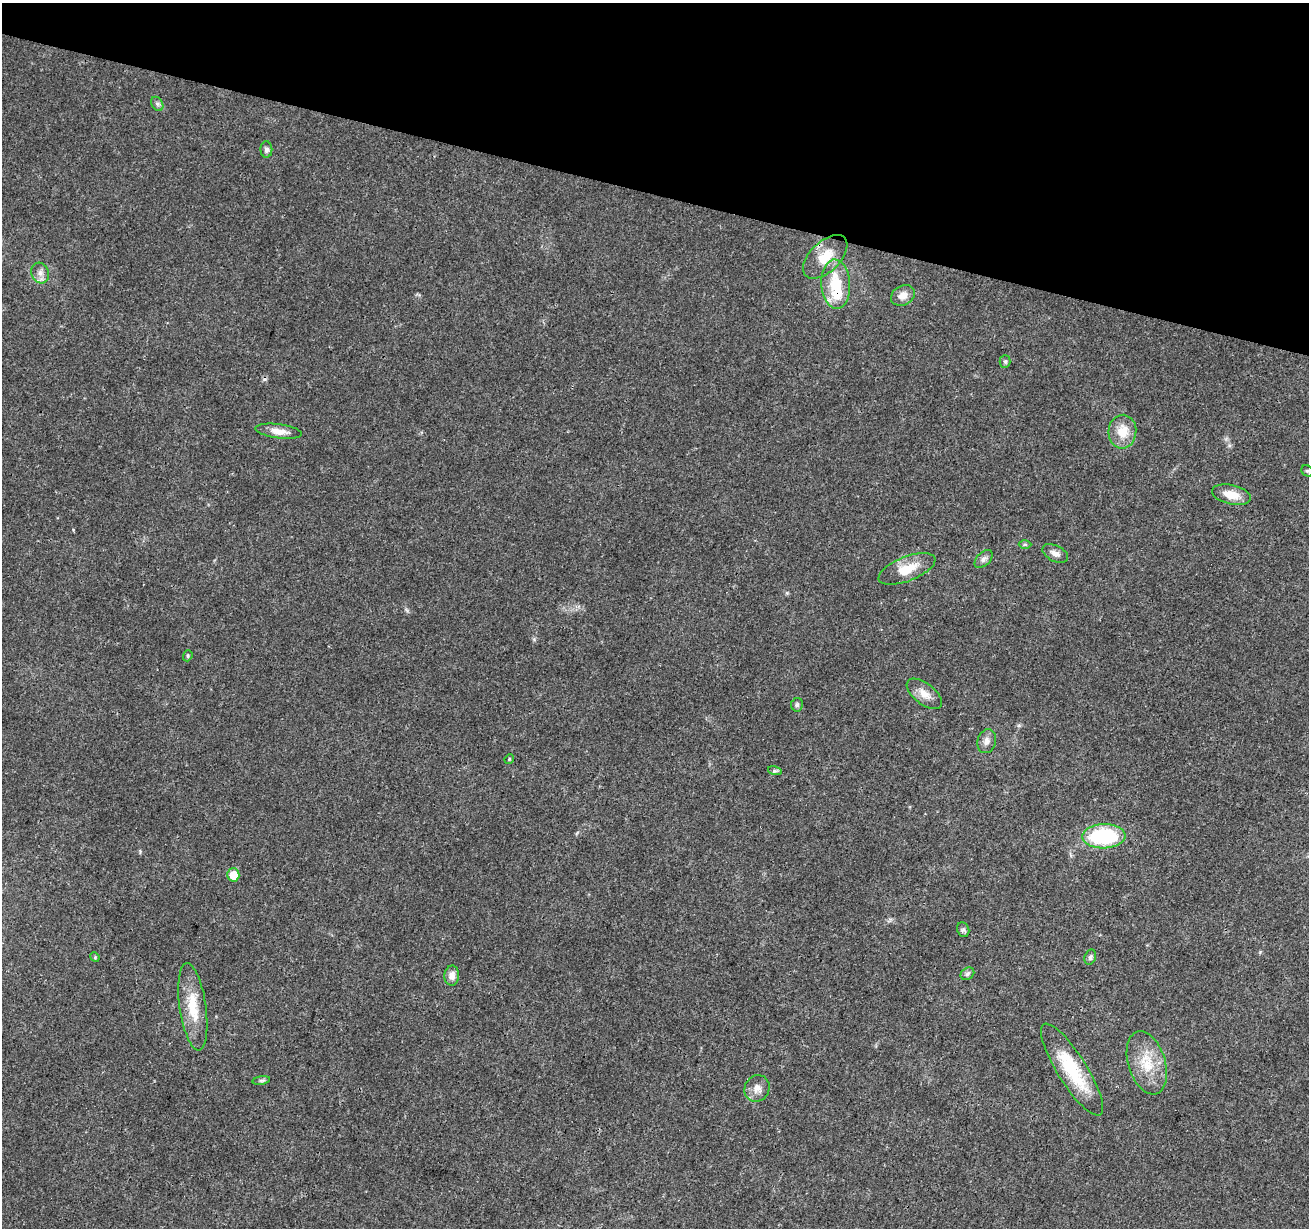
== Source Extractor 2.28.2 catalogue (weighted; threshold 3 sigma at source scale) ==
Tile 2 of 4 x 4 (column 2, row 1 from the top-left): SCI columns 1314-2620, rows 3962-5187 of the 5235 x 5407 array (HDU 1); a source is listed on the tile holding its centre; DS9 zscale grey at full resolution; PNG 1311 x 1230 px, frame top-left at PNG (2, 3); each listed source drawn as its Kron ellipse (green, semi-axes under 4 px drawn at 4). Shown black and unused: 16% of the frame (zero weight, under 3 of 4 exposures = <1% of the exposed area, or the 3 px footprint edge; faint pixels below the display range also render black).
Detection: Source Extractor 2.28.2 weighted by HDU 2 'WHT'; one run over the whole footprint, this tile lists its part. Background 0.0247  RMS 0.0022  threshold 0.0101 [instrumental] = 3 sigma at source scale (4.5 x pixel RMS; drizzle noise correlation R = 1.50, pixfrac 1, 0.0396/0.0396 arcsec/px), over >= 5 px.
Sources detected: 35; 1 cosmic-ray / hot-pixel residue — neither listed nor drawn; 1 inside a brighter listed object's ellipse — not listed separately; the other 33 listed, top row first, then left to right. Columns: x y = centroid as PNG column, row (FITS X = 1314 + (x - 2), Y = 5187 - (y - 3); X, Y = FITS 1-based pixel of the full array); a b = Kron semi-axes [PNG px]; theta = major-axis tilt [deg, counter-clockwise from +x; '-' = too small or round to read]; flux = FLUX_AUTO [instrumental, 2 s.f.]
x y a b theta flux
157 104 7 5 -59 0.56
266 149 8 6 -89 0.79
825 257 27 15 44 5.2
40 273 10 8 -65 1.3
836 284 24 14 -86 8.4
903 295 12 9 28 1.9
1005 361 6 5 - 0.41
279 431 23 7 -7 2.1
1122 432 17 14 86 4.3
1307 471 6 5 - 0.36
1231 495 20 9 -13 3.4
1025 544 6 4 1 0.36
1055 553 14 8 -26 1.3
984 559 11 6 45 0.84
907 569 30 12 21 5.1
188 656 6 4 71 0.35
924 694 21 10 -38 2.4
797 705 7 6 - 0.49
987 741 12 9 73 1.4
509 759 5 4 - 0.26
775 771 7 4 -17 0.43
1104 836 21 12 2 21
233 875 6 6 - 3.7
963 930 7 6 - 0.57
95 957 5 4 - 0.28
1090 957 8 5 70 0.56
967 974 7 5 35 0.57
452 976 10 7 87 1.4
193 1007 44 13 -82 6.8
1147 1063 32 18 -73 7.1
1072 1070 53 14 -58 12
261 1080 9 4 9 0.46
757 1088 13 12 - 2